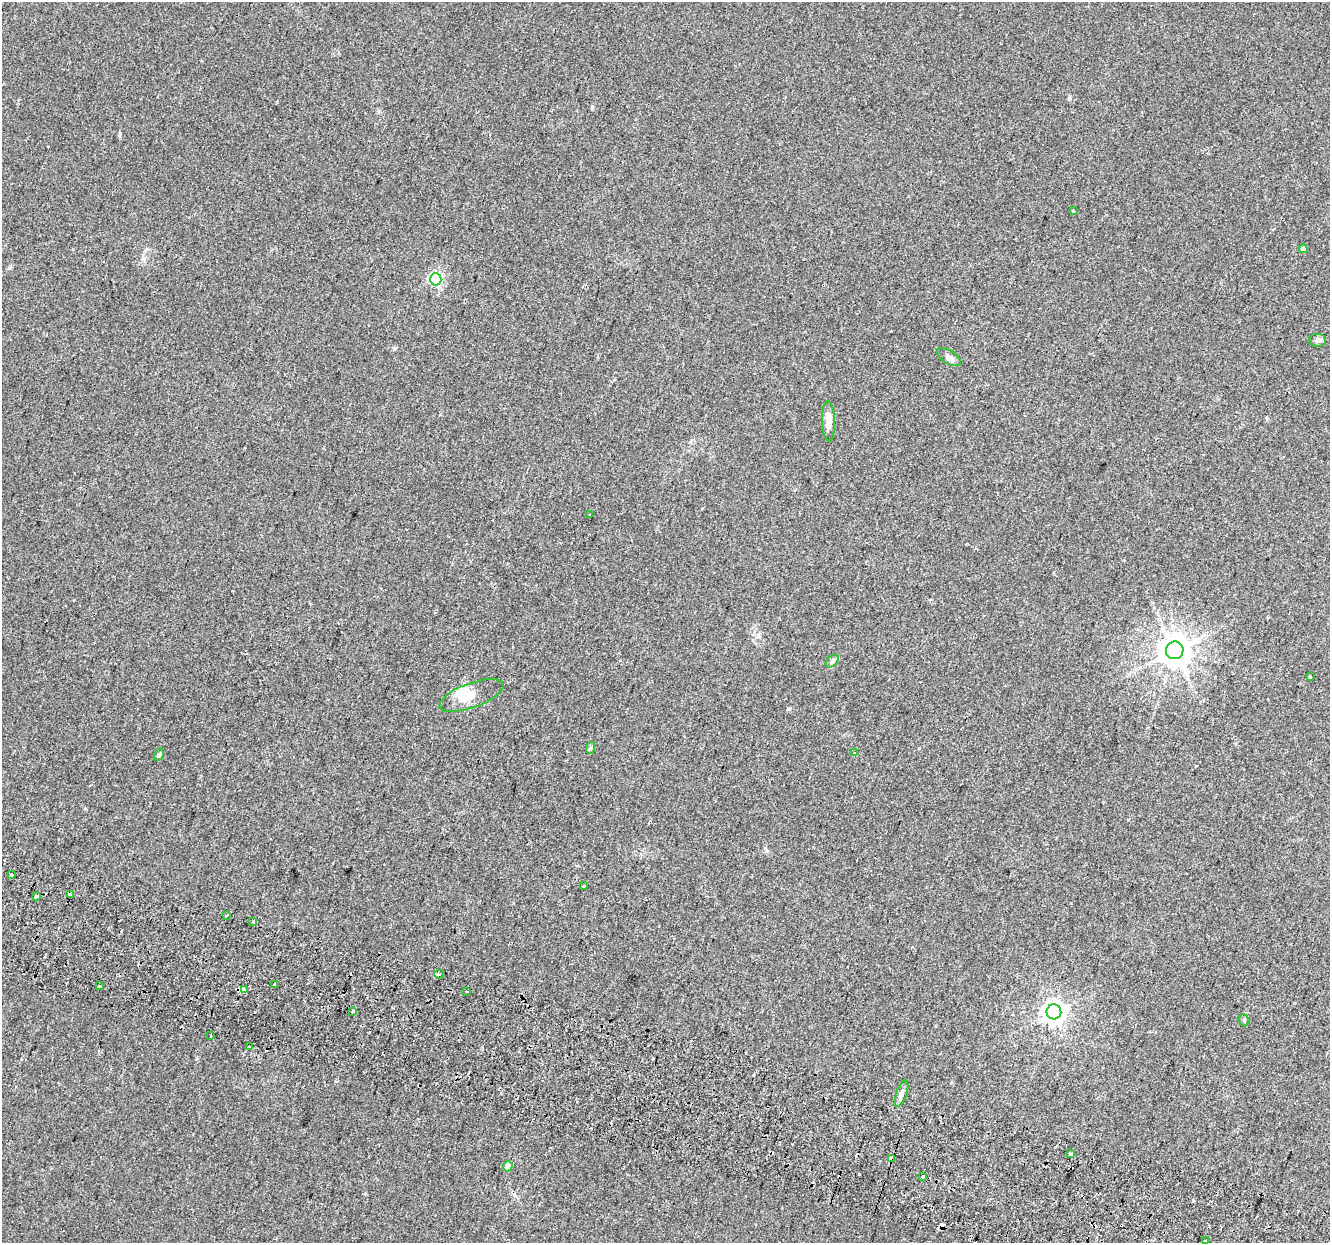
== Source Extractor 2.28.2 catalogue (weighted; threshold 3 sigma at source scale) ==
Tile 6 of 4 x 4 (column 2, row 2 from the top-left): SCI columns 1390-2717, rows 2828-4068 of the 5427 x 5594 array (HDU 1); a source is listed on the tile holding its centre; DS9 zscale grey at full resolution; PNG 1332 x 1245 px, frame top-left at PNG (2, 2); each listed source drawn as its Kron ellipse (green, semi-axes under 4 px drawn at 4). Shown black and unused: <1% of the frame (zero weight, under 2 of 3 exposures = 4% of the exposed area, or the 3 px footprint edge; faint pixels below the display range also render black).
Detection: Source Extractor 2.28.2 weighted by HDU 2 'WHT'; one run over the whole footprint, this tile lists its part. Background 0.0371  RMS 0.0054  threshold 0.0245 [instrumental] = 3 sigma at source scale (4.5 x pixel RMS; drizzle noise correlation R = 1.50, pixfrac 1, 0.0396/0.0396 arcsec/px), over >= 5 px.
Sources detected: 47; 10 cosmic-ray / hot-pixel residue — neither listed nor drawn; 1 inside a brighter listed object's ellipse — not listed separately; the other 36 listed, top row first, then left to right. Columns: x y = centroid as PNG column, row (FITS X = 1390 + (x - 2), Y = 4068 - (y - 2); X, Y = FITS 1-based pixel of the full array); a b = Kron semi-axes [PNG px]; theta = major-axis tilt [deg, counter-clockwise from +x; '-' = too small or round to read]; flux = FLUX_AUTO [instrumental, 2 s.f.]
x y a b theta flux
1073 210 3 3 - 2.8
1303 249 4 4 - 1.9
436 279 6 6 - 82
1318 340 8 6 0 1.4
949 357 13 6 -33 2.6
828 421 20 6 -88 4.7
589 515 3 2 - 0.65
1175 650 9 8 - 840
832 661 8 5 46 1.2
1310 676 3 2 - 0.46
472 695 34 12 20 9.1
590 748 6 4 71 0.8
855 753 3 3 - 4.2
159 755 7 4 59 0.93
12 874 4 3 - 8.3
584 886 3 3 - 0.76
70 895 4 3 - 6
36 897 3 3 - 6
227 915 4 3 - 6.7
253 922 4 3 - 5.6
439 974 5 3 - 0.93
274 985 3 3 - 1.3
99 986 3 3 - 1.4
245 990 3 3 - 7
467 991 3 3 - 1.2
353 1012 3 3 - 2.9
1054 1012 7 7 - 390
1244 1020 6 4 -71 0.77
210 1036 3 3 - 1.8
250 1047 3 2 - 0.86
902 1093 14 5 72 2.2
1071 1154 4 3 - 5
891 1159 4 3 - 16
508 1166 5 4 - 4.8
922 1176 3 3 - 4
1205 1241 3 3 - 0.72
Overlapping masked pixels (flux is a lower limit): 2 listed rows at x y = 70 895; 891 1159
Unlisted compact peaks at least as high as the median listed source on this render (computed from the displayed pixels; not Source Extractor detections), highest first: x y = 592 106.